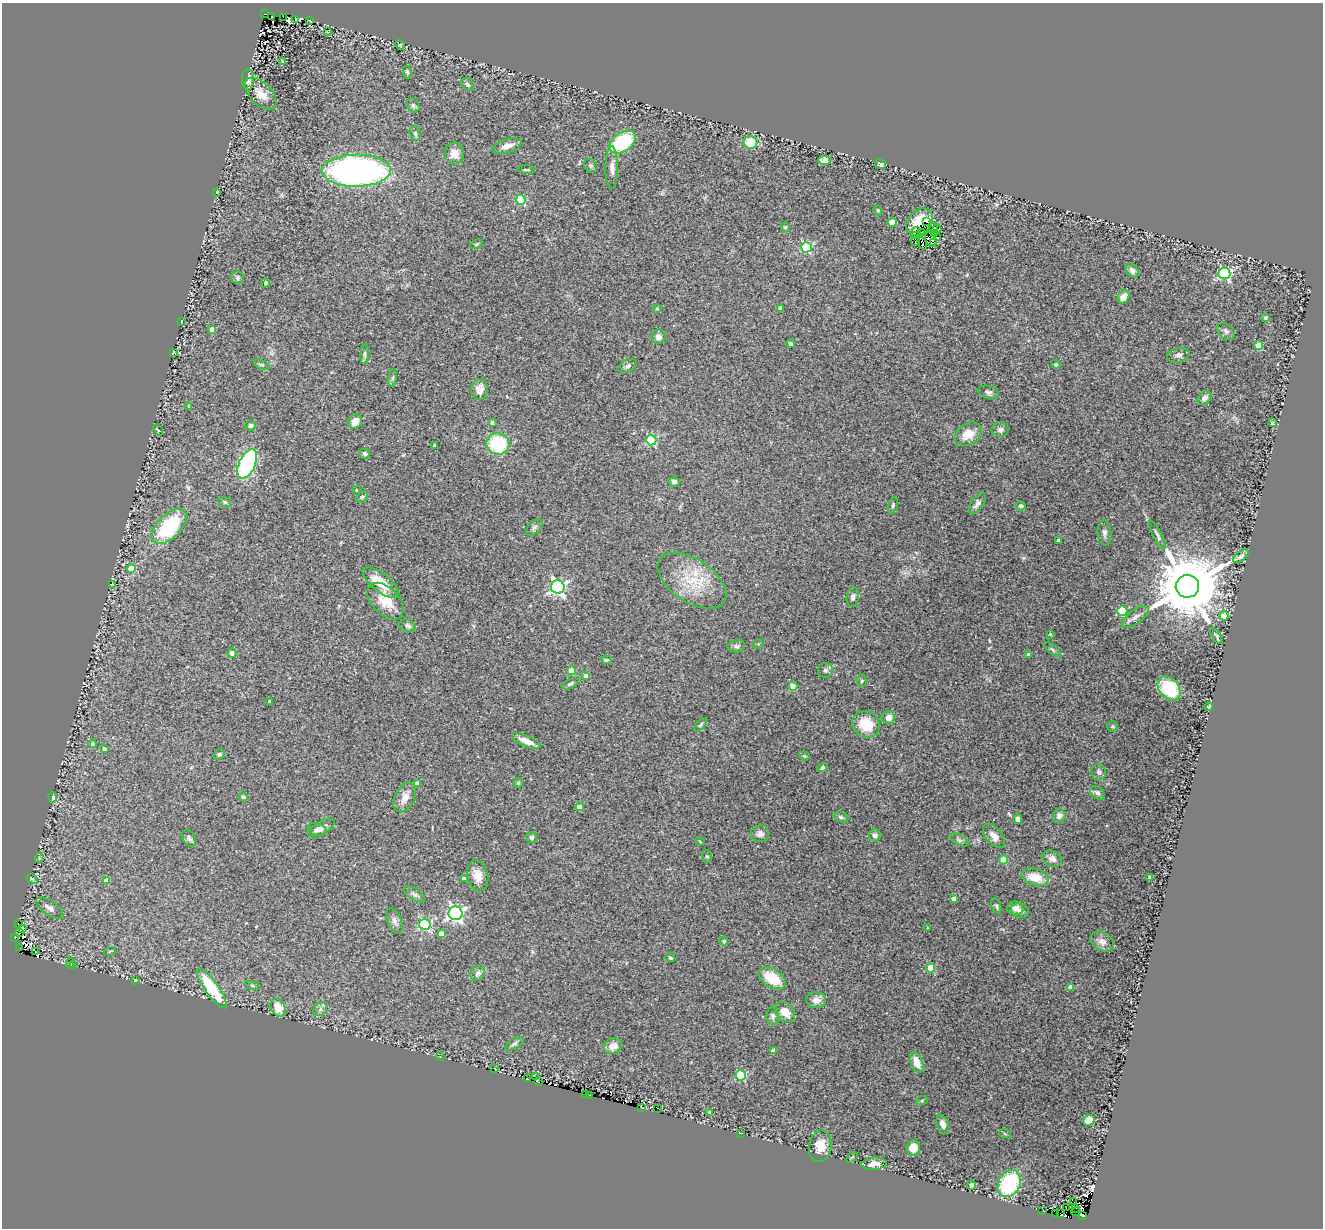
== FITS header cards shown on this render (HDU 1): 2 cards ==
NAXIS1  =                 1321
NAXIS2  =                 1226

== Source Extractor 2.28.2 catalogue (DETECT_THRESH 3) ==
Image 1321 x 1226 px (HDU 1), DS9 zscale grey, 1 PNG px = 1 image px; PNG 1325 x 1230 px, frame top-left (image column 1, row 1226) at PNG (2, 3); each listed source drawn as its Kron ellipse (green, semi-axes under 4 px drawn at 4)
Background 0.081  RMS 0.018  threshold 0.0532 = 3 sigma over >= 5 px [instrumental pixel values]
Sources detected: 246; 14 with non-positive FLUX_AUTO (blend fragments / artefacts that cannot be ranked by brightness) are neither listed nor drawn; the other 232 listed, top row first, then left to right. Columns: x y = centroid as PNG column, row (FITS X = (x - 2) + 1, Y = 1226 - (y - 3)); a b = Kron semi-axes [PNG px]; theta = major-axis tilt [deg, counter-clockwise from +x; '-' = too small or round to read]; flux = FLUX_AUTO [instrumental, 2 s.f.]
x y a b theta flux
265 14 4 2 - 39
272 16 3 2 - 1.8
283 17 2 2 - 1.4
295 20 3 2 - 0.91
309 21 3 2 - 1.1
328 31 3 2 - 0.91
400 45 5 4 - 1.5
282 61 3 2 - 0.84
407 72 6 4 -81 2
248 80 10 6 89 5
468 84 7 5 -47 2.9
261 94 20 10 -46 16
413 105 7 6 - 3
415 133 7 5 -73 2.3
623 142 14 9 35 83
750 142 7 6 - 40
507 146 15 6 18 8.8
454 153 11 9 -85 9.9
825 160 6 4 -1 7
881 164 6 4 -27 4
591 166 7 6 - 2.6
612 168 21 6 90 8.4
526 170 9 3 -3 1.4
356 171 34 16 1 420
217 192 3 2 - 0.8
521 200 5 5 - 66
878 210 5 4 - 1.4
926 221 3 2 - 1.5
892 222 4 4 - 22
920 222 15 11 52 25
785 227 5 4 - 1.6
933 228 5 3 - 2.2
937 229 4 2 - 2
916 232 5 4 - 6.8
921 232 4 3 - 0.33
935 234 4 2 - 0.22
916 236 4 3 - 3.9
937 238 3 2 - 2.6
931 240 8 5 -67 2.9
915 242 4 2 - 1.7
922 243 6 2 -67 1.1
933 243 4 2 - 2.4
477 244 7 3 27 1.5
806 247 5 5 - 100
1132 271 8 5 -50 5.1
1224 273 6 6 - 190
238 278 6 6 - 2.6
265 283 5 4 - 2.2
1124 297 7 5 55 10
780 308 4 4 - 3.6
657 309 5 3 - 1.1
1265 318 4 4 - 2.5
181 321 3 2 - 0.57
212 329 4 3 - 8.1
1226 331 10 7 -42 3.5
658 337 7 7 - 6.7
791 343 4 3 - 2.2
1259 345 4 4 - 28
174 353 4 3 - 1.5
365 354 10 4 85 2.3
1178 355 11 7 16 4.3
262 365 8 3 -19 2.1
1056 365 5 4 - 1.9
628 366 10 6 27 3.8
393 378 9 4 82 2.7
480 389 10 8 82 11
988 392 10 6 -12 3.8
1205 398 8 6 38 4.6
189 406 3 3 - 2
355 422 7 6 - 14
492 423 4 3 - 3.4
1272 423 3 3 - 1.3
250 425 5 5 - 3.6
158 430 6 3 -52 0.98
1000 430 8 7 - 3.9
968 434 14 10 32 18
651 440 5 5 - 100
498 444 11 10 - 77
434 445 3 3 - 2.6
365 454 5 5 - 3.3
247 464 16 8 66 160
674 481 5 5 - 3.9
356 490 3 3 - 0.93
362 497 7 5 39 2.2
225 502 6 5 - 2.3
977 504 12 6 56 4.8
893 505 8 4 74 2.1
1021 506 4 4 - 2.6
169 526 22 11 46 100
534 527 10 6 45 3.2
1104 533 12 7 -85 4.6
1157 535 16 3 -63 3.5
1058 541 3 3 - 2.5
1241 556 9 4 38 3.4
131 568 4 4 - 25
692 581 39 21 -34 53
381 583 22 9 -39 30
112 584 2 2 - 0.91
1187 586 11 11 - 15000
558 587 7 6 - 320
853 597 10 6 83 4
386 601 22 13 -46 25
1122 611 5 5 - 71
1224 616 5 4 - 33
1135 617 16 7 37 6.3
408 626 8 6 -23 3.2
1050 634 3 2 - 0.99
1216 636 9 3 -58 2.2
758 644 5 4 - 1.5
737 646 8 6 7 3.2
1053 650 10 4 -40 2.3
232 653 4 4 - 6.6
1029 655 4 4 - 5.4
606 660 5 3 - 2
825 670 7 7 - 3.2
571 671 4 4 - 25
586 676 4 4 - 9.7
862 681 6 5 - 1.8
571 684 9 4 27 3
793 686 4 4 - 27
1169 688 13 9 -48 60
270 701 3 3 - 1.3
1209 707 4 4 - 2.2
888 718 6 6 - 8.5
866 724 14 12 -36 34
701 725 8 4 48 2
1112 726 5 5 - 1.9
526 741 15 5 -23 14
92 744 4 4 - 2
104 749 4 3 - 3.3
219 754 6 5 - 2.1
804 756 5 4 - 1.5
822 767 5 4 - 2.7
1099 772 8 7 - 3.7
417 783 4 4 - 6.9
518 783 5 5 - 2.1
1098 793 8 5 -39 3.5
53 797 5 4 - 3.5
243 797 4 4 - 2.9
405 798 15 10 62 12
580 807 4 4 - 14
1059 816 7 6 - 6.6
841 817 8 5 -20 2.6
1018 819 5 4 - 6.6
321 828 14 6 30 6.4
317 830 10 6 -13 4
760 834 9 8 - 6.1
875 835 6 6 - 3.3
994 836 14 8 -50 9.6
532 837 5 5 - 2.4
189 838 9 6 -61 3.5
959 840 11 4 -26 3.2
700 842 5 3 - 1
707 856 6 5 - 1.7
39 858 5 3 - 1.3
1052 859 10 7 -26 6.4
1003 860 4 4 - 34
478 876 16 10 -77 13
1035 877 14 8 -15 23
1149 877 3 3 - 2.4
32 879 6 4 -30 1.7
464 879 4 4 - 5.7
106 880 4 4 - 15
414 894 12 5 -33 3.7
954 899 4 4 - 7.5
996 906 8 4 -70 2.4
50 908 15 7 -34 8.5
1015 908 8 7 - 7.4
1020 910 9 7 -17 5.6
456 913 7 7 - 310
394 921 13 7 -68 5.4
18 924 3 2 - 3.8
425 924 5 5 - 120
927 927 2 2 - 0.8
22 928 3 2 - 11
20 933 3 2 - 70
441 934 4 4 - 10
15 937 3 3 - 33
724 941 4 4 - 1.9
1102 941 13 9 -31 7.5
20 948 2 2 - 7
35 951 3 2 - 21
110 951 6 3 18 1.4
670 958 5 4 - 1.5
71 963 6 3 -81 1.1
74 965 3 2 - 0.87
930 968 4 4 - 38
478 973 8 7 - 5.3
772 978 15 9 -33 35
135 980 3 2 - 0.78
252 986 7 3 -19 1.5
1070 987 4 4 - 12
212 988 24 6 -55 64
816 1000 10 8 -4 7.3
278 1007 10 7 -67 22
320 1009 7 6 - 4.2
785 1012 11 8 -43 14
773 1016 9 6 89 3.8
514 1044 10 5 30 2.9
613 1046 9 8 - 11
773 1050 4 4 - 6.1
440 1057 4 3 - 0.76
917 1062 11 6 -70 16
495 1068 3 2 - 2.9
741 1075 5 5 - 86
535 1077 2 2 - 6.6
528 1079 2 2 - 1.3
539 1082 3 2 - 4.7
585 1094 2 2 - 74
590 1095 3 2 - 2.1
922 1100 6 4 20 1.3
642 1107 3 2 - 0.98
657 1108 2 2 - 0.51
710 1112 4 3 - 1.6
1089 1120 6 5 - 15
943 1124 10 5 -71 7.1
740 1133 2 2 - 18
1005 1134 6 4 -20 1.5
820 1146 16 11 81 17
913 1148 7 7 - 18
852 1157 7 3 35 1.3
874 1164 13 6 5 7.8
1009 1184 14 11 64 94
971 1185 5 4 - 2.6
1074 1202 2 2 - 1.8
1066 1208 3 2 - 13
1075 1208 3 2 - 13
1043 1211 2 2 - 2.7
1076 1212 5 2 - 5.6
1055 1213 3 2 - 120
1060 1213 3 2 - 20
1083 1215 4 3 - 370
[14 non-positive-flux detections neither listed nor drawn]